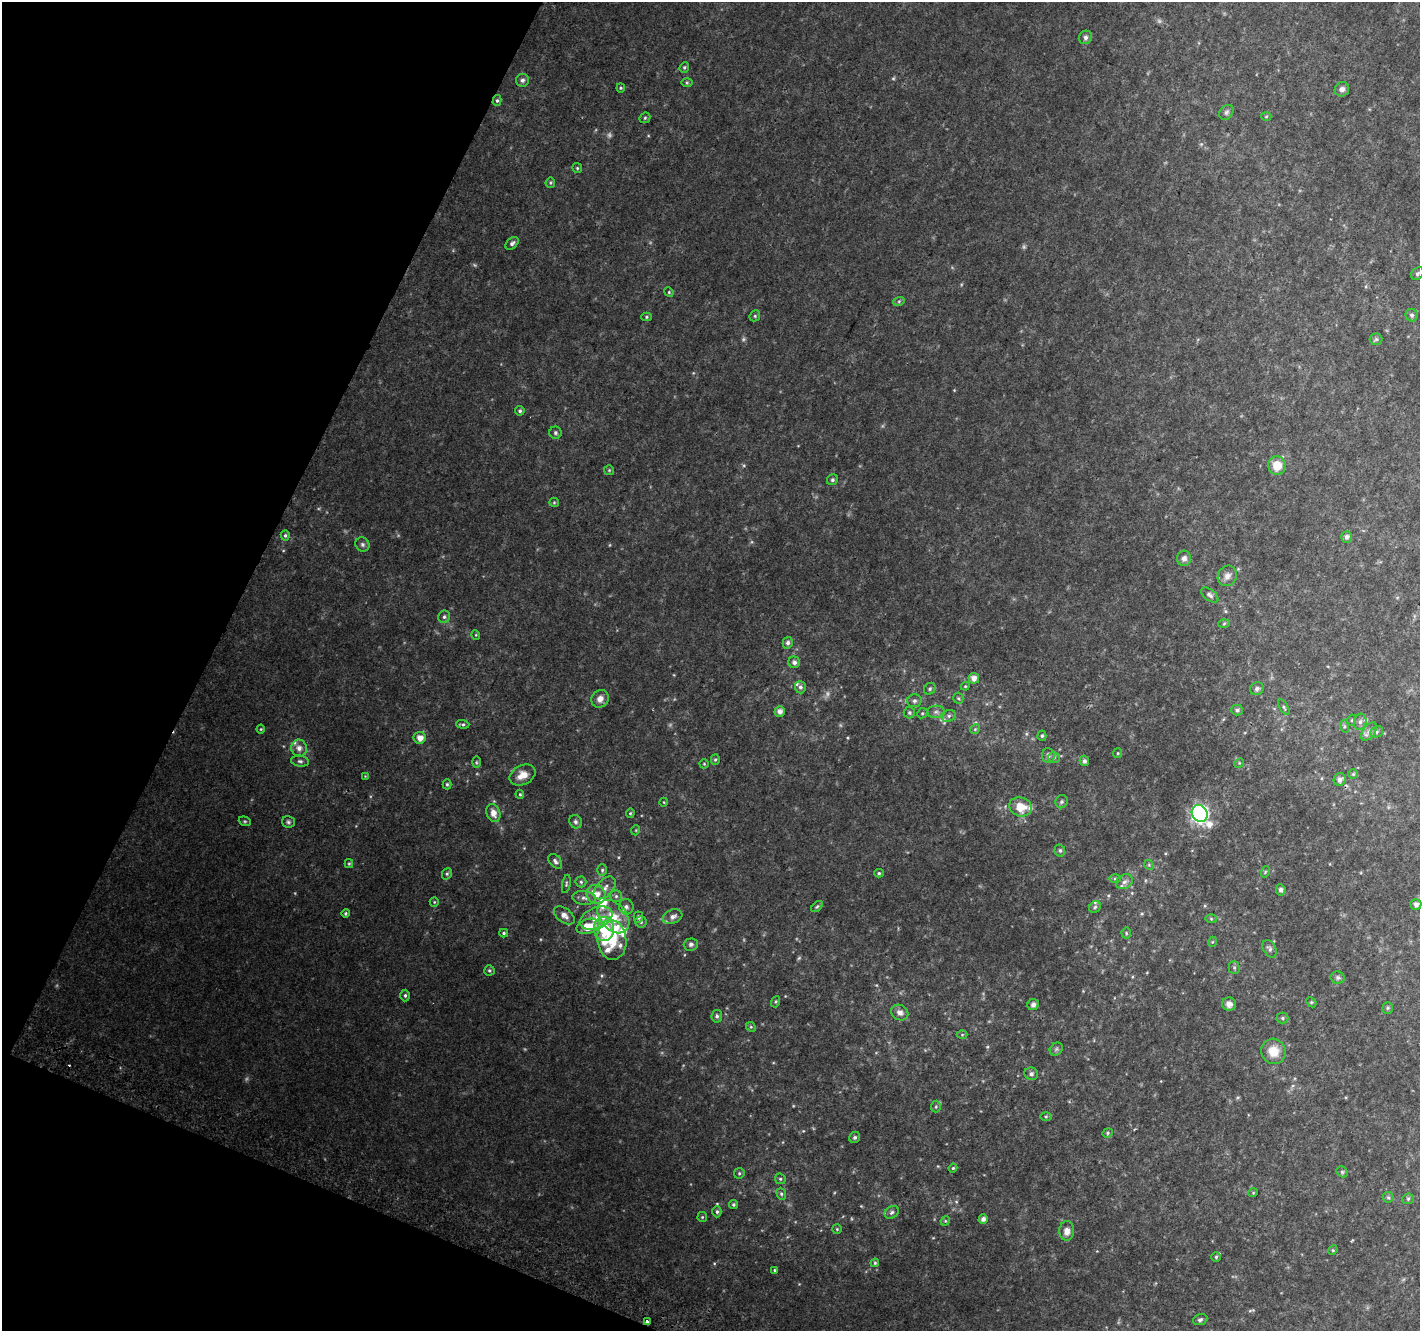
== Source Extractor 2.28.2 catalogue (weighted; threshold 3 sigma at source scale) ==
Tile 9 of 4 x 4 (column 1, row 3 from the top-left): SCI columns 35-1452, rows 1638-2966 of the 5725 x 5871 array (HDU 1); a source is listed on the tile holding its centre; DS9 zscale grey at full resolution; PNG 1422 x 1333 px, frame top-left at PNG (2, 2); each listed source drawn as its Kron ellipse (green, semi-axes under 4 px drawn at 4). Shown black and unused: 20% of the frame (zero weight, under 2 of 3 exposures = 2% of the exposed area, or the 3 px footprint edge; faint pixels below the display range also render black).
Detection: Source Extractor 2.28.2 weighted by HDU 2 'WHT'; one run over the whole footprint, this tile lists its part. Background 0.0861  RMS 0.012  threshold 0.0527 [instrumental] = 3 sigma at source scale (4.5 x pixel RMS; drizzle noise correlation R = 1.50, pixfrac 1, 0.0396/0.0396 arcsec/px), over >= 5 px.
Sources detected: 188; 6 too faint to see at this stretch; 1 cosmic-ray / hot-pixel residue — neither listed nor drawn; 12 inside a brighter listed object's ellipse — not listed separately; the other 169 listed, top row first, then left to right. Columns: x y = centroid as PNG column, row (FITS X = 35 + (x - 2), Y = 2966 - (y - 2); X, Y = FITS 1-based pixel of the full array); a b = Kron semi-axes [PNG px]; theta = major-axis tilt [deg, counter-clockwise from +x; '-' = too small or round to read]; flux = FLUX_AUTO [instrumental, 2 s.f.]
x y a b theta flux
1085 37 7 6 - 3.1
684 67 5 4 - 1.5
522 80 6 6 - 3.2
687 83 6 4 0 1.2
621 88 4 4 - 1.2
1342 89 7 7 - 4.5
497 100 5 4 - 1.7
1226 112 8 6 52 2.8
1266 116 5 3 - 1.1
645 118 6 5 - 1.5
577 168 5 5 - 1.4
550 183 5 4 - 1.4
512 243 8 5 44 3
1417 274 7 5 46 2.4
669 292 5 4 - 1.2
899 301 6 3 19 1.5
1412 315 6 6 - 2.3
755 316 6 5 - 1.7
646 317 5 4 - 1.5
1376 339 6 6 - 2.1
520 411 5 4 - 2
555 433 6 6 - 2.4
1277 466 9 8 - 18
609 470 5 5 - 1.3
832 480 6 5 - 2.2
554 502 5 4 - 1.2
285 535 5 4 - 1.8
1347 537 6 5 - 3.3
362 544 7 6 - 2.9
1184 558 8 7 - 4.3
1227 576 11 9 56 6.1
1210 595 10 5 -36 3.2
444 617 6 6 - 2.4
1224 624 6 4 3 1.3
476 635 5 3 - 0.9
788 643 6 5 - 2.9
794 662 6 5 - 3.9
974 678 5 5 - 6.7
965 686 4 4 - 1.1
800 687 6 5 - 2.7
930 689 6 5 - 2.3
1257 689 7 6 - 2.7
958 698 5 5 - 1.6
600 699 9 8 - 7.4
914 701 7 6 - 2.9
1284 707 8 3 -61 1.7
1237 710 6 5 - 2.4
780 711 5 5 - 5.3
936 712 9 6 0 4
909 713 6 6 - 2.3
922 713 5 4 - 1.5
949 716 7 5 22 3
1352 720 5 3 - 1.2
1360 722 8 6 74 3.8
463 724 7 4 -4 1.9
1344 726 6 4 -73 1.5
261 729 4 4 - 1.1
975 729 5 4 - 1.5
1369 732 10 6 52 4.2
1377 732 7 5 24 2.2
1042 736 5 4 - 1.8
420 738 6 6 - 8.3
299 748 8 8 - 6.1
1118 753 5 4 - 1.2
1048 755 7 6 - 3.2
1054 758 6 5 - 2.1
715 760 5 4 - 1.6
300 761 9 5 -7 2.7
1084 761 5 4 - 2.9
476 762 6 4 90 1.4
1239 763 5 4 - 1.3
704 764 5 4 - 1.2
1353 774 5 5 - 1.4
523 775 13 9 26 12
365 776 4 4 - 0.81
1340 779 6 6 - 4.4
447 784 5 4 - 1.5
520 794 4 3 - 1.2
664 802 4 3 - 0.83
1062 802 7 6 - 2.1
1021 807 12 9 -17 18
493 813 9 6 -72 8.3
630 813 5 4 - 1.3
1200 813 9 7 -55 340
245 821 6 4 -20 1.5
288 822 6 5 - 2.2
576 822 7 6 - 2.6
636 830 5 3 - 0.86
1060 850 6 5 - 2
555 861 8 5 -50 3.1
349 864 4 4 - 1.3
1149 865 5 4 - 1.4
602 870 6 5 - 2
1265 872 6 3 72 1.1
879 873 5 4 - 1.5
447 874 6 4 68 1.9
1115 878 6 4 1 1.4
581 882 5 5 - 1.8
1124 882 9 7 31 4.3
566 884 9 4 79 1.9
605 888 13 8 47 7.3
1281 890 5 5 - 3.6
596 894 10 9 - 13
616 896 6 6 - 2.3
584 898 12 6 -6 4.9
434 902 5 4 - 1.2
1416 904 5 5 - 4.4
626 907 8 7 - 4.1
817 907 7 4 44 1.5
1095 907 6 5 - 2
345 913 4 4 - 1.5
564 915 12 7 -36 6.9
613 917 19 13 -49 23
638 917 5 4 - 3.2
673 917 10 7 21 5.5
596 918 17 10 23 15
1211 919 6 4 -2 1.2
641 922 5 5 - 2.1
588 926 11 7 19 21
604 929 12 10 -82 37
504 933 4 3 - 1.6
1126 933 5 5 - 1.4
612 940 20 14 -83 26
1212 942 5 3 - 0.95
691 944 7 6 - 2.7
1270 949 9 6 -61 3
1234 967 6 5 - 1.9
489 970 5 5 - 1.9
1338 978 7 6 - 2.5
405 995 6 4 89 1.9
776 1002 6 4 70 1.3
1311 1002 6 4 -44 1.2
1229 1004 7 6 - 4.7
1033 1005 6 5 - 2.9
1388 1008 5 5 - 1.5
900 1013 9 7 -33 5.4
717 1016 6 5 - 2.5
1282 1018 6 5 - 1.8
751 1027 5 4 - 1.3
962 1034 5 3 - 0.97
1056 1049 7 5 46 2.4
1273 1051 13 12 - 17
1031 1074 7 6 - 2.8
936 1107 6 5 - 1.9
1046 1116 5 3 - 1.2
1108 1133 5 4 - 1.5
855 1137 6 5 - 2.3
953 1168 4 4 - 1.3
1342 1172 6 5 - 1.6
739 1173 5 5 - 1.6
780 1179 6 5 - 1.6
1253 1193 5 3 - 0.9
781 1194 6 4 -68 2
1388 1197 6 5 - 1.7
1408 1199 5 5 - 1.5
733 1205 4 4 - 1.7
717 1212 5 4 - 2.2
892 1212 7 6 - 2.7
702 1217 5 5 - 1.3
983 1219 5 4 - 4.7
945 1221 5 4 - 1.2
837 1229 5 5 - 1.2
1067 1231 10 7 88 7.4
1333 1250 5 4 - 1.2
1216 1257 5 4 - 1.6
875 1263 4 4 - 1.3
775 1270 4 3 - 1.1
1200 1320 7 5 22 2.6
647 1322 3 3 - 5.9
Overlapping masked pixels (flux is a lower limit): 1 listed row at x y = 647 1322